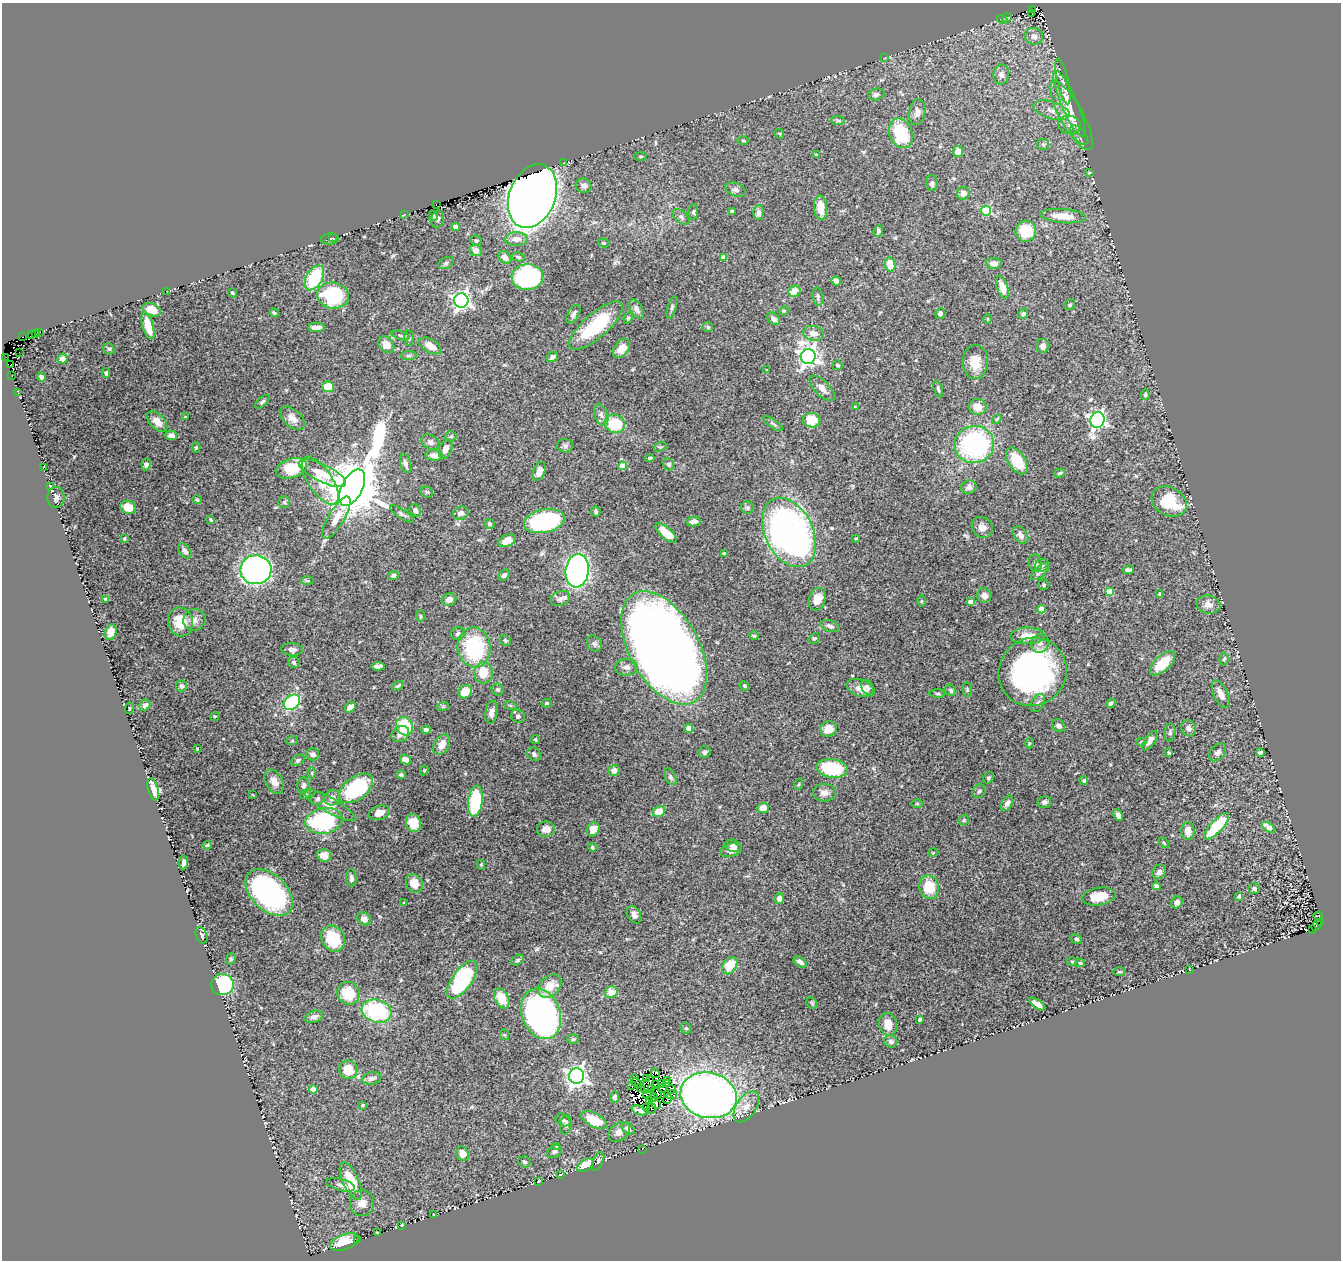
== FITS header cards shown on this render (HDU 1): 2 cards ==
NAXIS1  =                 1339
NAXIS2  =                 1258

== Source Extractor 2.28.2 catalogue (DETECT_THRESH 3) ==
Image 1339 x 1258 px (HDU 1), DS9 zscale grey, 1 PNG px = 1 image px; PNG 1343 x 1262 px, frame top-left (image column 1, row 1258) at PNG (2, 3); each listed source drawn as its Kron ellipse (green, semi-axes under 4 px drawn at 4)
Background 0.0805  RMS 0.0081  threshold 0.0244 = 3 sigma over >= 5 px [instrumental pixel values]
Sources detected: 425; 18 with non-positive FLUX_AUTO (blend fragments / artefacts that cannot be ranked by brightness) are neither listed nor drawn; the other 407 listed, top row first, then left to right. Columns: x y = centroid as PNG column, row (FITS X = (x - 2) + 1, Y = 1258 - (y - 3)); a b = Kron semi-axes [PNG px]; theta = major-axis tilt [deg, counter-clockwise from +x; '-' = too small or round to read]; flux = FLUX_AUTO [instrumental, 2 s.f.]
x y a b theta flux
1032 9 3 2 - 4.3
1032 14 2 2 - 3.4
1007 18 5 4 - 0.49
1002 19 5 3 - 0.56
1034 36 9 8 - 2.7
885 57 4 3 - 0.37
1001 74 10 7 81 2.7
1063 81 23 5 -77 3.2
876 94 8 5 14 1.7
1069 104 36 8 -67 9.5
1051 110 19 8 -17 4.8
917 112 13 8 79 2.7
1071 115 39 11 -61 13
838 120 7 4 -2 0.95
1070 125 11 9 -13 3.8
901 133 15 11 -68 25
779 134 5 3 - 0.57
1079 135 12 6 -49 2
743 140 5 3 - 0.57
1043 144 6 5 - 0.92
958 152 5 5 - 4.2
816 155 4 3 - 0.56
641 156 6 3 1 0.58
563 163 3 2 - 1.2
1089 173 3 2 - 0.44
932 183 8 5 -88 1.4
584 186 8 7 - 2.4
736 190 10 6 -21 1.8
963 193 6 6 - 3.7
532 196 33 23 68 310
436 205 3 2 - 99
821 208 12 6 -86 7.2
986 211 5 5 - 30
693 212 8 5 86 0.88
732 212 4 3 - 1.3
759 213 7 5 -89 2.1
405 214 3 2 - 1.1
433 216 5 4 - 0.98
1063 216 22 7 -5 9.1
681 217 10 6 -42 1.8
438 219 8 6 74 1.4
456 227 4 4 - 2.9
878 231 6 4 67 1.2
1026 231 10 10 - 14
333 237 2 2 - 5.7
330 239 9 5 4 1.3
516 239 11 7 1 4.6
476 240 5 5 - 1
604 243 5 4 - 0.67
476 250 6 5 - 3.7
505 257 7 5 -33 3.5
518 257 6 4 -12 1.1
724 257 4 4 - 4.7
446 263 8 5 28 1.2
994 263 8 5 -7 3.1
890 264 7 5 -80 10
527 277 16 13 3 71
314 278 13 8 60 30
836 281 5 4 - 2.4
1002 287 11 5 -71 6.3
166 291 3 2 - 0.96
794 291 6 5 - 6.9
233 293 4 3 - 0.6
333 295 16 13 -8 39
818 297 9 5 -80 1.3
461 301 7 7 - 230
1070 305 6 5 - 0.91
672 308 12 4 74 1.3
636 309 10 6 -61 2.4
152 310 9 6 -23 8.8
784 311 5 4 - 0.62
274 313 4 3 - 0.74
940 313 5 4 - 1.5
573 314 10 5 58 2.3
1023 314 5 4 - 1
628 318 6 4 68 0.96
773 319 7 5 -43 2.9
988 319 5 3 - 0.38
148 326 14 5 -74 9.3
596 326 34 12 41 33
316 327 8 4 0 4.2
708 327 5 5 - 0.9
39 332 2 2 - 3.4
35 333 2 2 - 13
813 333 10 7 -11 4.2
31 334 3 2 - 47
400 335 9 4 -17 1
22 337 2 2 - 42
409 338 8 5 -83 1
386 345 9 7 -50 6.2
430 346 12 6 -30 5.5
1043 346 7 6 - 2.6
621 348 11 7 53 6.7
109 349 6 5 - 0.79
19 352 2 2 - 1
409 356 8 4 1 1.1
6 357 3 2 - 24
552 357 6 4 31 1.5
808 357 7 7 - 250
62 359 5 5 - 2.6
975 362 17 12 89 9.3
10 365 4 2 - 78
837 365 5 5 - 0.92
767 370 3 3 - 0.49
106 373 5 3 - 0.86
12 376 2 2 - 0.29
41 377 5 3 - 1.6
328 387 6 5 - 13
822 388 16 7 -46 3.7
938 389 9 3 -76 1
18 393 3 2 - 1.8
1145 395 5 4 - 0.83
262 402 9 4 42 1.1
855 407 3 3 - 0.49
978 407 9 8 - 5.8
601 415 11 6 -72 2.3
185 417 4 3 - 0.49
292 418 15 8 -41 4.3
997 419 6 3 45 0.68
812 420 9 7 -1 12
1097 420 8 7 - 170
157 422 12 7 -46 5.1
615 424 10 9 - 19
773 424 11 4 -36 1.3
171 435 6 4 -2 1.9
451 436 5 5 - 0.93
430 442 9 7 -29 2.2
974 444 20 18 13 82
565 446 8 6 -3 1.6
196 447 5 4 - 0.78
660 447 7 4 18 0.9
446 449 10 6 69 3.1
434 455 9 5 -7 4.1
650 458 4 2 - 0.75
1017 461 15 8 -57 18
405 463 10 5 -76 1.9
146 464 6 4 79 2.2
669 464 6 5 - 1.5
622 466 4 4 - 11
43 468 3 2 - 0.4
291 468 16 9 17 14
539 471 10 5 69 4.5
322 473 26 8 -26 9.2
1060 473 6 4 17 0.87
320 481 28 12 -56 11
50 486 4 2 - 0.48
969 487 8 6 22 2.1
352 488 20 10 62 4900
427 492 6 5 - 0.86
56 497 10 8 87 2
197 500 4 4 - 0.82
284 502 5 5 - 0.88
1169 502 18 14 -27 24
128 507 8 6 -22 9
747 508 6 6 - 1.1
415 510 7 5 -56 1.9
596 511 5 5 - 1
461 513 8 6 21 2.1
402 514 14 4 -33 1.5
336 518 24 8 59 8.2
211 520 4 2 - 0.56
544 521 20 11 11 80
694 521 7 4 11 3.1
490 524 5 5 - 0.95
982 527 11 10 - 4.2
789 532 37 24 -63 260
666 533 13 5 -41 11
1021 535 10 6 -55 2.6
856 538 3 2 - 0.5
124 539 4 4 - 0.68
507 541 9 6 22 6
185 551 8 5 -54 2.9
724 553 4 3 - 0.57
1035 563 9 6 -82 1.5
1042 565 7 6 - 1.3
256 570 15 14 - 160
1128 570 6 3 13 1.6
577 571 17 11 83 170
1041 571 12 5 42 1.9
504 575 6 4 45 1.7
393 576 5 4 - 1.4
307 581 6 4 -1 0.73
1044 585 5 5 - 0.83
1109 592 4 4 - 14
1159 594 4 3 - 0.48
984 595 7 7 - 3.4
106 599 4 3 - 0.75
449 599 7 6 - 3.3
560 599 10 7 23 2.3
817 599 11 8 71 6.6
922 601 5 3 - 0.58
970 602 4 4 - 4.2
1208 605 12 9 -12 3.5
1041 609 4 4 - 7.2
420 616 6 4 -88 0.82
194 620 11 10 - 3.6
180 622 14 12 -77 13
830 626 10 5 -17 1.9
111 632 8 5 75 4.5
458 634 7 6 - 1.7
754 636 4 4 - 0.55
1027 636 17 8 2 7.1
814 638 6 5 - 0.93
505 641 6 5 - 0.87
594 643 8 7 - 1.4
1040 643 9 8 - 2.5
474 647 20 16 -81 45
664 648 62 34 -61 840
292 649 11 6 -2 2.6
1224 659 6 4 85 0.91
294 662 6 5 - 1.3
1162 663 16 7 42 13
378 666 7 4 4 2.5
626 667 11 8 2 2.8
1032 672 35 33 49 140
483 673 10 9 - 10
181 686 5 5 - 1.2
398 686 6 3 32 0.79
744 686 5 4 - 0.7
868 687 8 5 -60 1.5
860 688 15 8 -19 4.4
498 689 6 6 - 1.3
951 690 6 5 - 1.2
967 690 7 5 -82 0.94
465 692 7 6 - 8.7
938 693 8 4 -1 0.96
1221 694 15 7 -63 4.6
292 702 9 7 38 46
547 703 5 4 - 0.8
1038 703 10 6 57 1.8
1111 703 5 4 - 1.6
145 705 6 5 - 2.4
510 705 6 4 -19 0.8
443 706 6 4 18 0.79
350 707 6 4 48 4.8
129 708 6 3 81 0.55
491 712 12 6 82 3.1
215 716 5 3 - 0.44
518 716 7 6 - 1.9
405 726 9 8 - 22
1058 726 7 5 -41 2.2
1188 728 8 7 - 1.9
689 729 4 4 - 4.1
828 729 8 7 - 6.2
426 730 4 4 - 1.9
1170 732 9 5 84 1.2
400 734 9 7 33 3.9
535 740 4 4 - 0.72
292 741 6 4 19 0.62
1150 741 11 5 53 3.8
1141 742 5 4 - 0.61
1029 743 5 3 - 0.54
442 745 11 7 59 5.6
197 748 3 2 - 0.35
705 752 6 6 - 1.5
1218 752 10 6 48 2.1
1169 753 4 3 - 0.94
1260 753 4 3 - 2
313 754 6 6 - 1.6
534 754 7 6 - 1.7
298 760 7 5 33 1
406 760 6 4 -29 3.9
832 768 16 9 -7 36
424 770 5 4 - 0.58
614 770 6 5 - 2.9
312 773 6 4 89 0.74
401 775 5 4 - 1.2
670 777 9 5 -61 1.1
988 778 6 5 - 1.1
1084 781 4 4 - 1.2
274 782 13 8 -61 4
799 784 6 3 70 0.49
304 786 8 6 86 1.7
356 788 19 11 37 52
153 789 11 5 -74 7.3
979 791 7 6 - 1.2
824 793 11 9 -1 3.2
305 794 6 4 23 0.72
253 795 4 2 - 0.41
332 798 8 7 - 3.1
318 799 7 6 - 1.4
475 801 15 7 82 36
1044 802 7 6 - 1.5
917 803 6 4 -1 0.66
1007 803 8 5 60 1.6
329 805 29 7 -30 6.1
763 808 5 5 - 5.3
659 812 6 5 - 8.3
380 813 11 7 18 4.7
1118 815 6 4 -65 1.7
964 820 5 5 - 0.75
324 821 19 13 11 54
413 823 9 7 -72 9.2
1217 826 17 6 47 29
1269 827 7 4 -34 5.3
546 829 9 7 -1 3.5
593 829 7 6 - 4.7
1188 831 9 6 -86 5.2
1164 843 6 3 -46 0.6
207 845 4 3 - 0.63
733 846 8 6 -18 2.1
592 847 4 4 - 0.83
731 850 11 6 14 3.1
933 853 5 3 - 0.44
324 855 7 6 - 5.1
184 862 7 3 84 1.8
481 865 5 4 - 0.6
1159 872 8 6 56 2.1
351 878 9 5 -87 1.6
414 883 10 8 -59 6.1
1156 886 4 4 - 1.8
929 887 12 9 -79 14
1254 889 5 5 - 1.2
269 893 28 17 -43 99
1099 896 17 8 9 12
1239 896 4 3 - 0.96
779 899 5 4 - 3.4
1177 902 6 5 - 2
403 903 4 2 - 0.36
634 915 9 6 -61 2.7
1318 916 4 2 - 0.37
364 919 7 6 - 3.5
1321 923 3 3 - 46
1317 925 6 3 48 20
1313 929 3 2 - 19
201 935 8 5 -69 1.6
333 938 14 11 -58 21
1077 939 6 4 -31 0.92
231 959 6 4 70 0.82
517 960 7 4 29 0.88
800 962 7 4 -34 2.2
1072 962 5 3 - 0.51
1080 963 4 4 - 0.73
730 966 9 6 53 13
1189 969 3 2 - 0.37
1119 972 7 3 1 0.64
462 980 22 9 55 50
222 985 11 10 - 52
550 986 13 9 48 8.6
611 992 6 6 - 6.2
348 993 12 11 - 17
502 998 11 7 -65 11
812 1003 6 5 - 0.84
1037 1004 9 4 -34 3.2
377 1011 15 11 -16 50
541 1014 26 19 -70 190
314 1017 9 5 18 2.5
920 1019 3 3 - 1.1
888 1024 11 9 -80 6.7
686 1028 6 5 - 0.9
505 1035 5 3 - 0.49
573 1039 6 5 - 0.79
891 1041 7 6 - 1.7
348 1070 9 9 - 10
655 1073 5 3 - 3.1
577 1076 7 7 - 280
372 1078 10 6 10 2.2
634 1079 2 2 - 0.32
646 1079 4 2 - 0.16
668 1080 3 2 - 1.6
637 1083 6 3 -28 2.6
655 1084 3 2 - 1.3
661 1084 3 2 - 0.7
667 1084 4 2 - 0.15
632 1085 2 2 - 1.1
648 1085 9 5 62 3.5
640 1087 3 2 - 0.83
662 1088 4 2 - 0.91
313 1089 4 4 - 4.6
651 1089 2 2 - 0.14
671 1089 4 4 - 5
657 1093 6 3 -59 3.3
647 1094 4 2 - 1.3
671 1094 7 3 -8 1.5
709 1095 28 22 -12 360
615 1097 6 4 -90 1.3
653 1097 5 3 - 1.8
668 1099 5 3 - 0.19
650 1100 3 2 - 2.7
655 1103 6 4 -39 2.1
363 1105 4 3 - 0.58
647 1107 3 3 - 0.082
746 1107 17 10 56 6.1
652 1109 5 2 - 1.8
640 1110 8 4 -21 2.5
563 1120 8 5 -32 1.2
594 1120 14 7 -27 12
566 1125 10 5 80 1.8
628 1129 7 5 -45 2.3
619 1132 12 8 38 3.4
557 1146 3 3 - 0.73
642 1149 2 2 - 19
554 1151 8 6 34 1.4
462 1154 7 6 - 4.1
598 1161 10 5 65 1.3
524 1162 6 5 - 1.1
585 1165 9 5 33 13
560 1175 3 2 - 0.46
351 1181 20 8 -66 17
539 1181 4 3 - 0.76
341 1185 15 6 -14 2.2
362 1203 13 12 - 4.6
434 1215 3 2 - 0.43
402 1225 3 3 - 0.63
377 1232 3 2 - 0.31
358 1239 3 2 - 0.41
344 1242 15 7 20 14
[18 non-positive-flux detections neither listed nor drawn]